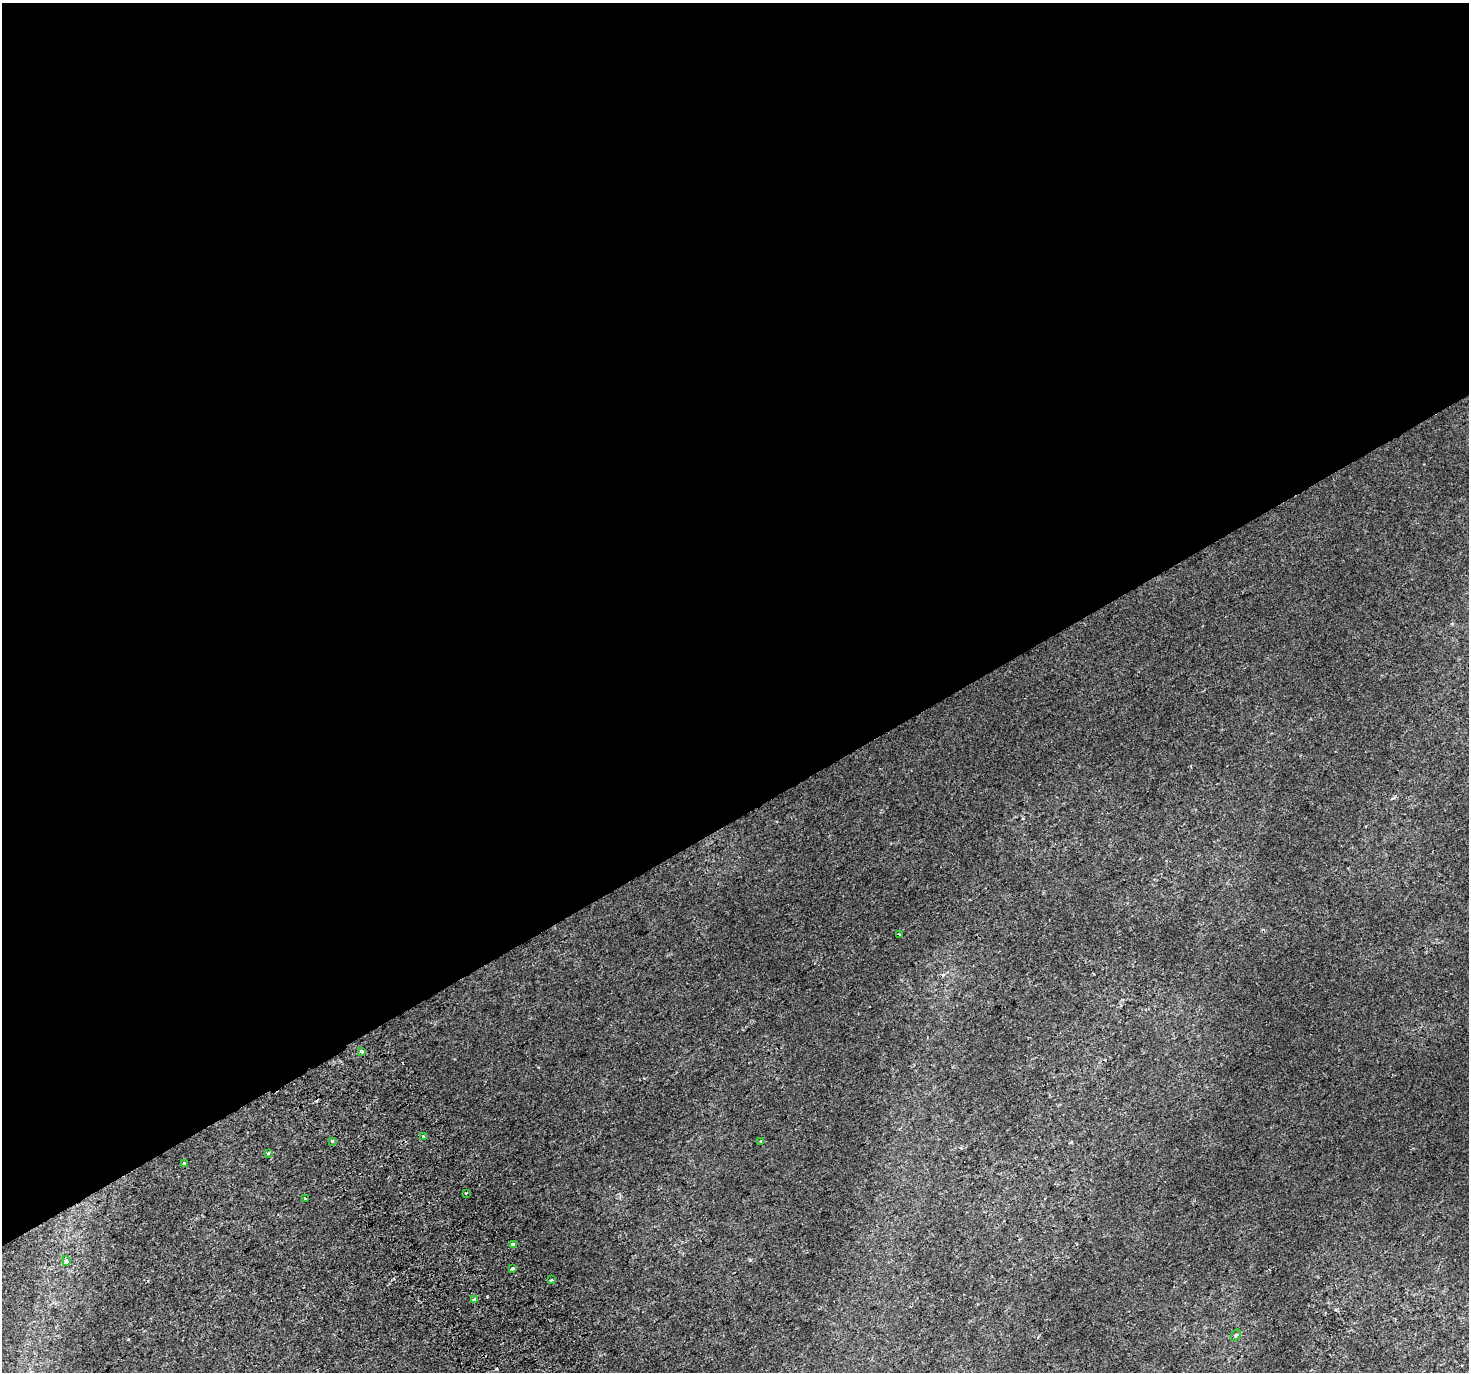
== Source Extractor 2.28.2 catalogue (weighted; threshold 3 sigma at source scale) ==
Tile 2 of 4 x 4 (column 2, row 1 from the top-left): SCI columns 1507-2973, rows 4310-5679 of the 5943 x 5816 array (HDU 1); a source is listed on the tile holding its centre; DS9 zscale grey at full resolution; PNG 1471 x 1374 px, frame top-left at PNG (2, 3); each listed source drawn as its Kron ellipse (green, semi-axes under 4 px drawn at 4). Shown black and unused: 60% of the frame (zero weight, under 2 of 3 exposures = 3% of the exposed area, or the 3 px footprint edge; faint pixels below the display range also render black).
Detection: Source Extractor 2.28.2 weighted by HDU 2 'WHT'; one run over the whole footprint, this tile lists its part. Background 0.00151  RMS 0.0029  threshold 0.013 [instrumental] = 3 sigma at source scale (4.5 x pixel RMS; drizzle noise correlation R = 1.50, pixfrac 1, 0.0396/0.0396 arcsec/px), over >= 5 px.
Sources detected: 18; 3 cosmic-ray / hot-pixel residue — neither listed nor drawn; the other 15 listed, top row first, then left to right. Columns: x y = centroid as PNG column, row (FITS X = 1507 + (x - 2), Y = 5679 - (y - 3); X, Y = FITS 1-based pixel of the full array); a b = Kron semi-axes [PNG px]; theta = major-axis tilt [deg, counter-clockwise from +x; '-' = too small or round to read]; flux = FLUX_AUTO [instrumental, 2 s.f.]
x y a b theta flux
899 934 3 3 - 1.4
362 1051 3 3 - 2.5
423 1137 4 3 - 1.6
332 1141 3 3 - 0.95
761 1141 3 3 - 0.31
268 1153 3 3 - 0.51
184 1163 3 3 - 1.8
466 1193 2 2 - 0.25
305 1198 3 3 - 1.5
513 1244 3 3 - 6
66 1261 5 4 - 1.2
513 1268 3 3 - 1.1
552 1280 3 3 - 0.76
475 1300 4 3 - 1.7
1236 1335 6 4 60 0.38